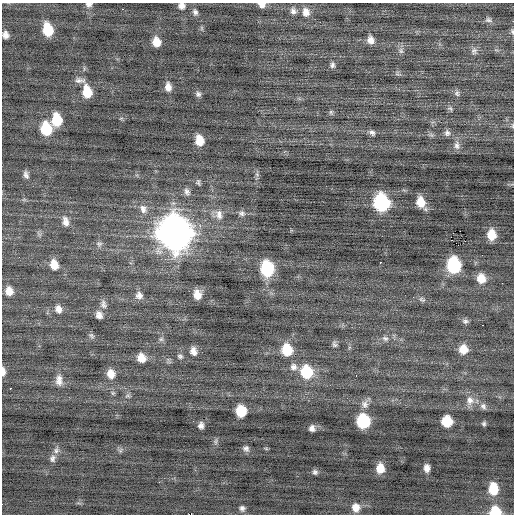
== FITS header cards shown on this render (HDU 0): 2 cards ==
NAXIS1  =                  512 / Axis length
NAXIS2  =                  512 / Axis length

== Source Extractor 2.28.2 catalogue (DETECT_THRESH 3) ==
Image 512 x 512 px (HDU 0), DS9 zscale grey, 1 PNG px = 1 image px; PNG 516 x 516 px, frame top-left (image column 1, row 512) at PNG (2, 3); no overlay
Background -0.0264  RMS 0.75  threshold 2.24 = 3 sigma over >= 5 px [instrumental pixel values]
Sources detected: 104; all 104 listed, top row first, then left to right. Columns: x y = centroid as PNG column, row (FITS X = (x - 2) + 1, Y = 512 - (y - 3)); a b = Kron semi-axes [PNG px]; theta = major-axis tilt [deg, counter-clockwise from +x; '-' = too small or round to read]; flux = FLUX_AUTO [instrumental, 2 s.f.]
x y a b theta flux
89 4 8 6 3 170
262 5 8 6 -6 250
181 6 7 7 - 230
122 9 2 2 - 310
293 11 9 7 -57 200
195 12 8 6 -66 170
306 12 12 10 -83 420
488 20 10 7 -8 160
48 30 11 8 -76 1600
512 31 7 5 -74 83
5 35 7 6 - 260
371 40 9 8 - 340
156 42 9 7 -78 590
401 51 9 6 -75 170
474 51 10 8 72 190
332 65 8 6 80 140
397 74 9 3 -5 93
80 80 14 7 -2 240
168 87 10 7 -87 350
87 92 10 8 -79 1300
457 93 8 7 - 140
198 94 7 7 - 150
450 108 8 5 -31 100
331 112 8 5 -74 92
121 118 6 3 19 58
57 120 11 8 -87 1500
512 126 8 4 -82 68
46 129 11 9 -80 2100
372 133 8 6 -36 170
447 133 8 8 - 170
199 140 9 7 -79 790
457 145 12 8 -87 260
257 174 6 6 - 110
26 175 11 6 -73 190
198 182 8 5 -87 96
187 192 10 7 -65 200
421 202 11 8 -67 820
382 203 11 9 -78 6900
143 209 13 10 -67 360
242 213 9 7 -25 170
219 215 15 10 -83 440
65 221 13 8 -77 330
460 231 2 2 - 76
175 233 16 14 -72 77000
492 235 10 8 -86 910
99 244 9 7 0 150
458 245 2 2 - 1200
19 257 2 2 - 34
380 262 3 2 - 370
54 265 11 8 -75 610
454 265 11 9 -81 4900
267 269 12 9 -82 3500
481 278 10 9 - 740
502 283 2 2 - 42
9 291 9 7 -80 480
139 295 10 10 - 290
197 295 10 8 -77 580
422 299 10 6 -22 150
104 304 12 8 -74 240
58 309 10 8 -72 310
99 315 10 8 -66 280
465 321 9 6 -3 140
483 325 3 2 - 230
91 336 10 6 -59 120
385 338 8 6 -23 160
161 339 6 6 - 120
334 344 9 6 -68 140
463 349 10 9 - 630
287 350 11 10 - 1500
193 351 11 8 -78 360
180 356 8 7 - 140
141 358 10 9 - 590
293 367 11 10 - 290
3 372 9 4 -88 260
307 372 12 11 - 2200
111 374 11 9 -75 500
356 375 3 2 - 120
59 378 10 9 - 280
59 382 12 10 -18 320
11 388 3 2 - 99
113 393 6 6 - 89
128 395 8 5 17 110
470 400 14 11 -90 440
365 404 12 10 82 300
483 406 10 8 -54 200
241 411 9 8 - 1400
363 421 10 9 - 3700
447 421 9 8 - 1500
484 424 5 5 - 98
201 425 8 6 81 210
312 428 7 6 - 220
216 441 11 4 85 110
246 448 8 7 - 170
266 448 6 4 -19 50
56 450 9 7 74 210
120 450 6 6 - 110
52 459 10 8 73 200
380 468 9 7 -89 680
427 468 7 5 -84 290
315 472 7 6 - 130
493 489 11 8 -88 1400
356 507 11 9 -77 470
242 508 7 6 - 150
496 512 8 7 - 1700
At the frame edge (FLAGS 8, measured only in part): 8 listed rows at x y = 89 4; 262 5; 181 6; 512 31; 5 35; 512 126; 3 372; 496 512